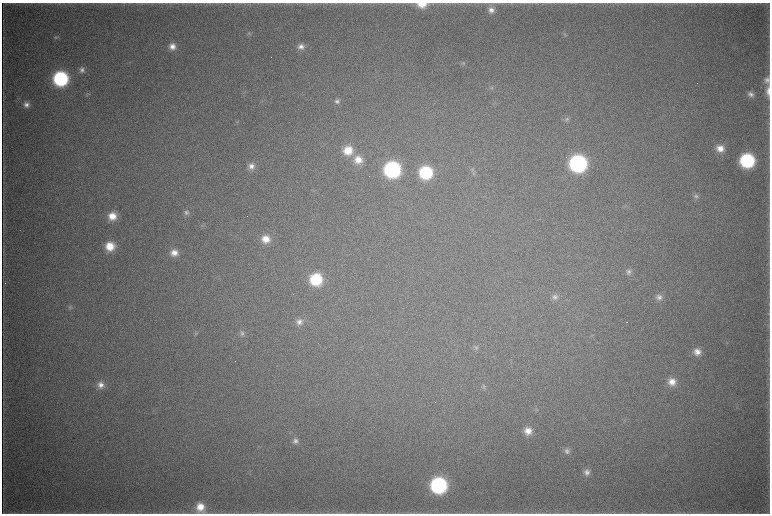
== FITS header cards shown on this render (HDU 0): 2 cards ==
NAXIS1  =                 1536 / length of data axis 1
NAXIS2  =                 1023 / length of data axis 2

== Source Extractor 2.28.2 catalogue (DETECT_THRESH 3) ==
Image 1536 x 1023 px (HDU 0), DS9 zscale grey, zoomed out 1/2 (1 PNG px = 2 x 2 image px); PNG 772 x 516 px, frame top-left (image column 1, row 1022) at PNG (2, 3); no overlay
Background 4440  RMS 38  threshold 114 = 3 sigma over >= 5 px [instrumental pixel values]
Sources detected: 57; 3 cannot appear on this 1/2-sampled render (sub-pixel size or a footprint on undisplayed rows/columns) and are not listed; the other 54 listed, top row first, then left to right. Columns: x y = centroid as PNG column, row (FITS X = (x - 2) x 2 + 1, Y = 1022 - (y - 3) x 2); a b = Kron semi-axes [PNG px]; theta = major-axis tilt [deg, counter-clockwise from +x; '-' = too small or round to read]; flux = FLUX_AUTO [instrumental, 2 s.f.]
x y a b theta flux
422 4 11 6 2 1.2e+05
491 10 9 8 - 5.8e+04
249 33 6 4 7 1.3e+04
565 34 5 2 - 7.6e+03
56 37 6 5 - 1.5e+04
301 46 9 8 - 5.5e+04
172 47 8 8 - 6.8e+04
463 63 6 5 - 1.6e+04
82 70 8 7 - 3.6e+04
60 79 10 10 - 1.1e+06
767 80 8 7 - 3.8e+04
491 88 6 4 22 1.5e+04
768 91 16 5 -90 6.1e+04
751 94 8 7 - 3.8e+04
337 101 8 7 - 3.1e+04
26 105 8 7 - 4.5e+04
566 119 7 5 -4 1.8e+04
720 148 10 9 - 9.1e+04
348 150 11 11 - 1.7e+05
358 160 10 10 - 1.1e+05
747 161 10 10 - 9.0e+05
578 163 11 11 - 1.8e+06
251 166 9 8 - 5.5e+04
392 169 10 10 - 1.4e+06
473 170 3 2 - 7.1e+03
426 173 10 9 - 6.2e+05
474 174 3 3 - 9.5e+03
696 196 7 7 - 2.5e+04
186 212 8 7 - 3.1e+04
112 216 9 9 - 1.2e+05
266 239 10 9 - 1.2e+05
110 246 10 9 - 1.6e+05
174 253 9 8 - 7.4e+04
629 272 9 7 -47 3.6e+04
316 279 10 10 - 4.6e+05
555 297 8 7 - 3.2e+04
659 297 8 8 - 4.4e+04
71 307 7 6 - 1.9e+04
299 322 8 8 - 4.6e+04
627 322 2 1 - 2.2e+03
196 333 6 5 - 1.4e+04
242 333 7 6 - 2.3e+04
476 347 7 6 - 2.2e+04
697 352 9 8 - 7.0e+04
672 382 10 9 - 8.7e+04
101 385 9 9 - 6.1e+04
484 387 6 4 89 1.2e+04
528 431 9 8 - 8.3e+04
295 441 8 7 - 3.6e+04
567 451 8 8 - 3.2e+04
587 472 9 8 - 4.4e+04
439 485 11 11 - 1.4e+06
200 507 11 10 - 1.3e+05
502 513 5 2 - 7.0e+03
At the frame edge (FLAGS 8, measured only in part): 2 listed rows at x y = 422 4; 768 91
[3 sub-pixel or undisplayed-footprint detections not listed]